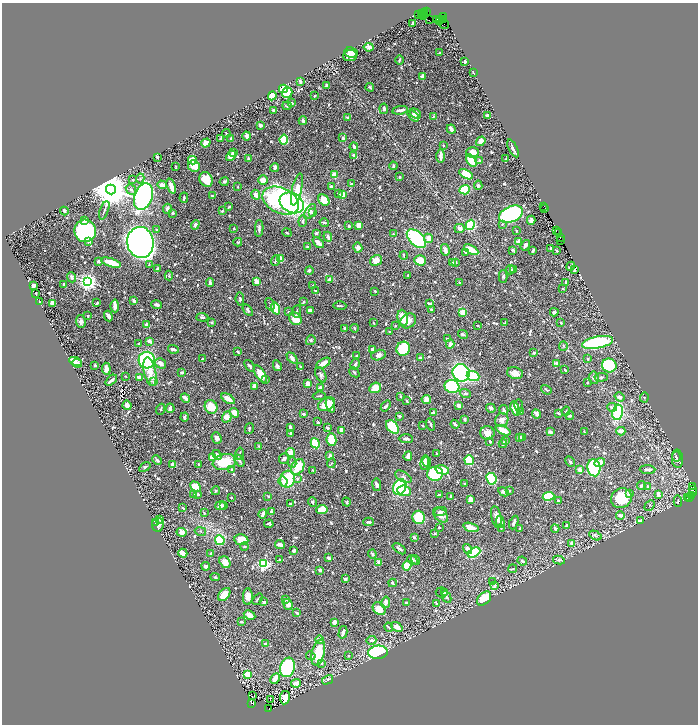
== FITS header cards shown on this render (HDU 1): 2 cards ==
NAXIS1  =                 1392
NAXIS2  =                 1444

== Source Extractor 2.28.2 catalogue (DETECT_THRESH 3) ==
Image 1392 x 1444 px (HDU 1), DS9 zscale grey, zoomed out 1/2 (1 PNG px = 2 x 2 image px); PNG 700 x 726 px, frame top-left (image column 1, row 1443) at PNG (2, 3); each listed source drawn as its Kron ellipse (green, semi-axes under 4 px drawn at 4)
Background 0.726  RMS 0.009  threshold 0.0271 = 3 sigma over >= 5 px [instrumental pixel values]
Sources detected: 915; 65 cannot appear on this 1/2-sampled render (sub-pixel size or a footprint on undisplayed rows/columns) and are neither listed nor drawn; of the other 850, the 500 brightest by FLUX_AUTO listed and drawn (350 fainter detections omitted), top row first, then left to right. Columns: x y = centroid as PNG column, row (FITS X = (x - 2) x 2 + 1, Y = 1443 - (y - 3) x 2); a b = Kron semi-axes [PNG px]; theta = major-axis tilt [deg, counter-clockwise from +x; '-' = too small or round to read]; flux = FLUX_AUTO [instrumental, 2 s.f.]
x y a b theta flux
426 11 2 2 - 35
424 12 3 2 - 190
422 13 2 1 - 170
419 15 2 1 - 23
421 15 2 1 - 53
423 16 4 3 - 350
444 17 2 1 - 38
429 19 3 1 - 15
436 19 3 1 - 8.2
441 19 2 2 - 150
444 19 2 1 - 3.7
440 20 3 2 - 82
412 23 3 2 - 2.7
444 24 5 1 - 3.8
369 47 5 2 - 3.4
351 52 7 5 -11 11
440 53 3 2 - 2.5
350 56 7 5 4 8.7
399 60 4 2 - 2.4
465 61 2 2 - 13
473 72 2 2 - 2.2
422 76 4 3 - 8.4
300 81 3 2 - 5.7
326 85 3 2 - 3.3
370 87 4 2 - 3.6
283 89 4 3 - 57
287 92 5 5 - 52
272 96 4 4 - 31
314 96 2 2 - 2.9
292 103 3 2 - 2
287 106 4 3 - 2.8
384 109 5 3 - 4.1
273 110 3 3 - 2.4
400 110 7 2 9 8.7
415 113 6 4 -35 10
488 115 2 2 - 9.8
413 116 6 3 -42 9.2
433 116 4 3 - 2
348 118 3 3 - 3.7
303 121 4 3 - 6
260 125 3 2 - 8
451 129 5 3 - 8.1
226 133 4 2 - 1.9
247 136 4 3 - 10
231 138 2 2 - 2.6
343 138 4 3 - 5.1
221 139 3 3 - 3.4
284 140 5 3 - 100
481 141 5 4 - 10
206 143 5 3 - 15
443 145 2 2 - 3.4
354 147 4 2 - 4.6
513 148 9 2 -64 7
234 152 3 2 - 6.7
473 152 6 5 - 18
354 155 4 3 - 5.4
231 156 6 4 39 15
441 156 7 3 90 12
157 157 3 2 - 2.2
249 159 4 3 - 6.1
506 159 3 2 - 3.1
193 160 4 4 - 29
471 160 7 3 -58 35
480 161 3 3 - 3.8
175 166 3 2 - 2.1
194 166 6 5 - 27
393 166 4 3 - 2.3
275 167 4 3 - 5.1
466 174 7 4 -30 33
334 175 3 3 - 26
399 177 3 3 - 2.6
140 178 5 4 - 3.1
206 179 8 6 -58 47
133 180 4 3 - 2
263 180 5 5 - 20
224 182 4 2 - 5.1
351 184 3 3 - 3.3
162 185 5 4 - 9
478 185 5 3 - 3.8
171 186 8 3 -70 19
238 187 2 2 - 3.4
332 187 3 3 - 7.2
297 189 16 5 77 35
111 190 5 5 - 7200
131 190 6 4 -49 5.4
465 190 5 4 - 110
339 193 3 3 - 1.9
256 195 5 3 - 11
342 195 3 2 - 19
143 196 14 9 71 440
212 196 3 2 - 3.6
184 198 5 2 - 2.7
324 200 6 5 - 29
281 201 19 12 -25 320
292 203 13 9 -30 420
544 206 2 1 - 14
229 207 3 2 - 3.1
545 208 2 1 - 14
167 209 5 3 - 7.4
104 210 10 2 71 2.9
64 211 4 2 - 8.9
222 211 2 2 - 4.8
310 212 8 5 57 7.4
173 213 3 2 - 3.1
312 213 4 3 - 2.5
511 214 13 7 23 490
84 220 4 3 - 6.6
531 220 4 3 - 5.7
303 221 6 3 85 3.5
324 222 5 2 - 2.4
502 224 4 3 - 1.9
195 225 5 3 - 4.9
359 225 4 3 - 17
470 225 5 4 - 120
349 226 2 2 - 5.7
234 228 2 2 - 2.1
259 228 8 3 87 4.8
460 228 5 4 - 7.3
157 230 3 2 - 2.9
556 230 2 1 - 74
85 231 11 11 - 300
516 231 2 2 - 3.6
287 233 5 2 - 1.9
316 233 3 2 - 4
558 233 2 1 - 44
393 234 3 3 - 1.9
328 237 5 3 - 7.3
560 237 3 2 - 10
428 238 5 3 - 16
416 239 11 6 -45 190
560 240 2 1 - 38
89 242 2 2 - 12
140 242 15 13 -82 2100
238 242 4 3 - 2.4
519 242 2 2 - 28
318 243 6 2 -44 18
525 245 5 3 - 6.4
307 247 3 2 - 4.8
358 248 5 4 - 9.9
550 249 4 2 - 2
445 250 6 3 -77 9.3
471 250 8 3 -30 34
512 250 3 2 - 3.9
533 250 3 2 - 5.3
557 250 3 2 - 2.2
465 253 3 2 - 2.4
404 256 4 2 - 1.8
280 259 4 3 - 29
376 260 6 5 - 18
420 260 6 5 - 30
99 261 4 3 - 4.3
275 261 5 3 - 4
455 262 3 3 - 3.4
111 263 10 3 -18 34
452 263 3 2 - 3.8
149 265 4 3 - 1.9
571 266 5 2 - 5
158 269 3 3 - 4.3
513 269 4 3 - 2.9
574 269 3 2 - 3.1
309 270 4 3 - 4.2
510 270 4 3 - 2.2
169 275 5 3 - 2.1
408 275 2 2 - 2.1
72 277 5 3 - 5.1
503 277 6 4 89 3.4
330 279 4 3 - 11
88 282 4 3 - 1000
257 282 4 3 - 16
565 282 4 2 - 3
210 283 4 2 - 4.9
459 283 2 2 - 2.9
64 285 3 2 - 3.3
33 286 3 3 - 12
313 286 3 3 - 2.4
563 289 2 2 - 2
316 291 3 2 - 1.8
375 291 2 2 - 3.2
36 293 2 2 - 4.7
240 299 7 3 -84 3.1
39 301 2 2 - 2.2
134 301 3 2 - 9.2
303 302 3 2 - 2.5
52 303 4 3 - 14
97 303 3 2 - 2.8
430 303 4 2 - 6.1
270 304 6 3 -70 2
156 305 5 3 - 6.7
115 306 6 2 -87 13
340 306 6 2 -2 2.9
276 309 6 4 -71 66
431 309 3 2 - 3.7
248 310 6 3 -55 3.9
310 310 3 3 - 9.4
297 311 6 3 84 2.4
288 312 3 2 - 2.2
463 312 3 3 - 19
554 312 4 3 - 4.9
88 316 2 2 - 2.2
108 316 5 3 - 5.1
202 317 6 3 -3 3.4
403 318 8 5 -81 23
295 319 7 5 -47 28
81 321 6 5 - 5.9
408 321 8 7 - 14
212 322 4 3 - 2.1
374 323 3 2 - 2.1
505 323 2 2 - 2
561 323 3 2 - 2.3
147 325 3 3 - 16
477 325 3 2 - 2.1
395 326 2 2 - 2.4
345 328 3 3 - 5.6
354 328 4 2 - 2.5
390 332 3 3 - 2.6
463 334 5 3 - 3
447 339 4 3 - 2.2
311 340 5 4 - 2.9
150 341 3 2 - 7.2
597 342 16 6 11 190
138 344 3 3 - 2.1
450 344 4 3 - 9
563 346 5 4 - 2.1
173 349 5 3 - 7.4
403 349 7 6 - 120
373 350 3 3 - 7.1
238 352 3 2 - 3.4
534 352 4 3 - 2.3
378 355 7 5 15 7.4
357 356 2 2 - 2.1
292 358 6 4 -47 7.4
421 358 3 2 - 6
203 359 3 2 - 2.2
588 359 3 2 - 2.1
147 360 8 8 - 190
76 362 6 4 -24 11
77 363 5 4 - 5.8
160 363 6 5 - 12
323 363 8 3 31 19
557 363 4 2 - 9.3
355 364 6 3 60 3.2
95 365 3 2 - 2.6
609 365 7 7 - 96
249 366 6 3 -53 3.4
277 366 5 3 - 5.7
300 367 3 2 - 2.3
106 369 6 3 -83 11
565 370 3 2 - 3.7
150 371 14 6 -78 24
182 372 3 2 - 6.8
354 372 5 3 - 2
461 373 9 8 - 340
515 373 8 6 -17 15
260 374 9 4 -57 22
321 375 8 5 -64 5.4
126 376 2 2 - 2.1
473 376 6 5 - 83
139 377 3 2 - 12
601 377 6 4 6 3.7
594 378 6 4 -80 7.5
111 380 7 2 39 8.7
265 380 4 3 - 2.1
154 382 4 4 - 6
587 383 2 2 - 1.9
308 384 4 3 - 16
254 386 3 2 - 14
452 386 7 6 - 140
320 388 3 3 - 12
375 388 6 5 - 26
546 390 6 3 -35 2.9
465 394 5 4 - 3.5
319 396 6 2 5 2.1
401 396 3 2 - 3
620 397 5 3 - 7.4
644 397 5 4 - 2.2
185 398 5 3 - 13
228 399 7 3 -33 19
426 399 4 4 - 9.2
407 401 4 2 - 2.1
326 404 9 6 27 44
127 405 5 3 - 11
330 405 8 4 -71 13
459 405 3 3 - 7.7
386 406 6 2 51 4.3
519 406 6 2 -81 2
211 407 7 6 - 34
612 407 5 3 - 4.9
170 408 4 3 - 13
491 408 5 4 - 6.3
160 409 6 3 71 2.8
515 409 7 4 -72 36
504 410 5 3 - 5.6
566 411 4 2 - 1.8
521 412 4 3 - 9.4
618 412 8 5 80 110
234 413 5 4 - 16
433 413 2 2 - 18
558 413 4 2 - 2.9
303 414 4 3 - 3.3
537 414 5 2 - 8.9
400 416 2 2 - 4.9
570 416 4 3 - 4.4
184 417 4 2 - 4.1
227 417 5 4 - 16
465 419 3 2 - 4.6
502 420 7 6 - 9.8
318 422 4 3 - 2.2
431 424 6 3 -72 2.9
455 424 4 2 - 4.2
422 426 2 2 - 5.7
290 427 4 2 - 6.5
392 427 8 5 -50 99
327 428 3 2 - 4.1
249 429 5 2 - 2.3
341 430 4 3 - 9.9
503 430 8 3 -26 37
621 431 4 3 - 13
550 432 4 3 - 5.6
584 432 3 2 - 2
290 433 3 3 - 3
487 433 7 7 - 12
520 437 3 3 - 8.7
522 437 3 2 - 2.9
216 438 6 5 - 6.5
406 439 7 3 -2 4.2
331 440 6 5 - 43
505 440 3 2 - 3.7
490 442 3 2 - 2
315 443 5 3 - 78
503 444 4 2 - 3.2
259 446 3 2 - 1.8
290 452 4 4 - 13
436 453 2 2 - 2.3
240 454 6 3 80 3.7
217 455 5 4 - 9
330 456 3 3 - 6.8
408 456 5 3 - 10
676 456 5 3 - 2.6
213 457 4 4 - 37
284 458 5 5 - 4.4
678 459 9 5 -86 5.9
157 460 5 3 - 4.5
469 460 5 4 - 55
239 461 6 3 -59 5.2
224 462 12 7 14 61
292 462 5 3 - 2.2
427 462 5 3 - 5.6
570 462 5 3 - 2.7
331 463 5 3 - 1.9
425 463 7 4 83 16
600 463 5 3 - 20
199 464 2 2 - 1.9
173 465 2 2 - 31
145 467 6 3 35 3.7
298 467 8 6 57 47
594 468 8 6 -82 110
231 470 4 3 - 2.6
313 470 3 2 - 1.9
442 470 7 4 -13 27
580 470 3 3 - 17
648 470 8 3 -3 8.3
435 474 8 7 - 190
403 477 9 5 -31 6.4
287 479 8 7 - 63
297 479 4 3 - 2.3
491 479 6 5 - 130
283 482 5 4 - 5.6
465 484 2 2 - 3
377 485 6 3 -82 7.1
641 486 4 3 - 7
648 486 3 3 - 3
196 487 6 4 -45 32
400 487 8 6 64 130
693 487 2 1 - 3.3
692 489 2 1 - 8.6
216 491 4 3 - 2.9
404 491 7 5 -6 23
509 491 3 2 - 3.1
504 492 5 4 - 4.3
692 492 2 2 - 500
198 494 4 3 - 3.4
629 494 3 3 - 6.7
658 494 4 3 - 10
194 495 4 3 - 3.2
439 495 3 2 - 3.3
268 496 3 3 - 2
450 496 3 2 - 2.2
548 496 6 4 7 140
691 496 3 2 - 58
689 497 2 1 - 8.1
231 498 2 2 - 2.3
621 498 11 9 32 58
688 498 2 1 - 14
470 499 3 3 - 15
558 501 2 2 - 4.1
678 501 6 3 -86 2
312 502 4 3 - 2.4
346 502 4 4 - 2.8
290 504 2 2 - 5.2
650 505 6 3 44 2.2
220 506 5 3 - 8.4
224 506 3 2 - 2
183 508 4 2 - 2
322 509 5 4 - 50
271 512 2 2 - 12
441 512 6 3 19 7
204 513 3 2 - 3.2
263 514 5 2 - 9.2
441 515 9 6 -44 14
620 515 4 3 - 9
419 517 6 6 - 82
496 517 11 5 -80 11
159 520 3 3 - 2.4
640 521 3 3 - 4.4
156 522 4 3 - 2.3
369 522 5 2 - 4.5
500 522 6 3 -75 7.9
514 522 7 2 68 4
269 524 4 3 - 4
158 525 7 6 - 11
566 525 3 2 - 2.1
471 527 8 4 -15 15
439 528 2 2 - 1.9
501 528 4 3 - 1.9
520 528 2 2 - 2.8
555 529 4 3 - 5
200 531 6 3 -12 2.3
181 532 5 4 - 11
435 534 3 3 - 2
595 536 6 4 -27 3.7
414 537 3 2 - 4.4
220 540 5 5 - 65
241 540 7 5 -9 43
572 543 4 3 - 10
280 544 5 3 - 8.3
244 547 4 3 - 2.1
399 549 7 3 -34 4.5
468 549 5 3 - 6.2
294 550 4 2 - 8.7
183 553 4 3 - 16
211 553 2 2 - 1.9
474 553 7 4 29 110
372 554 4 3 - 4.2
329 558 3 2 - 7.5
280 560 2 2 - 2.5
412 560 5 4 - 5.5
415 560 5 3 - 2.2
559 560 6 3 -10 4.4
522 561 5 3 - 4.5
225 562 6 5 - 15
379 562 3 3 - 9.7
263 564 3 3 - 340
206 566 4 3 - 8.4
407 566 4 4 - 54
513 569 4 2 - 2.8
320 570 2 2 - 15
215 577 5 3 - 2
345 579 3 2 - 5.6
493 582 3 2 - 2
392 583 4 2 - 2.7
494 586 3 3 - 4.6
442 592 6 5 - 3.1
445 593 3 2 - 3.2
224 594 7 5 48 26
248 596 8 5 90 14
447 597 6 3 -64 4.1
484 598 8 5 45 56
258 599 6 2 51 1.9
286 599 3 2 - 3.5
264 602 4 3 - 4.9
386 602 6 3 80 11
406 603 4 2 - 4.8
436 603 3 2 - 3.2
288 604 5 4 - 12
379 609 7 5 -44 25
296 613 4 2 - 2.8
250 615 6 4 -28 13
242 622 4 2 - 2.7
334 622 4 3 - 7.8
389 627 5 3 - 1.9
397 627 6 3 -36 18
343 632 6 3 76 6.7
320 640 4 3 - 3.7
371 640 5 3 - 4.5
266 644 3 3 - 7
378 652 10 6 3 210
318 653 13 6 77 65
311 656 5 4 - 2.2
349 656 4 4 - 1.9
321 663 3 3 - 3.2
288 667 10 7 72 260
247 674 3 3 - 33
275 679 6 3 60 21
328 680 6 4 31 3.9
296 683 5 3 - 17
252 696 2 1 - 2.1
285 698 7 5 82 39
270 700 2 1 - 4
252 703 3 3 - 380
269 709 3 2 - 230
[350 fainter detections neither listed nor drawn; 65 sub-pixel or undisplayed-footprint detections neither listed nor drawn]